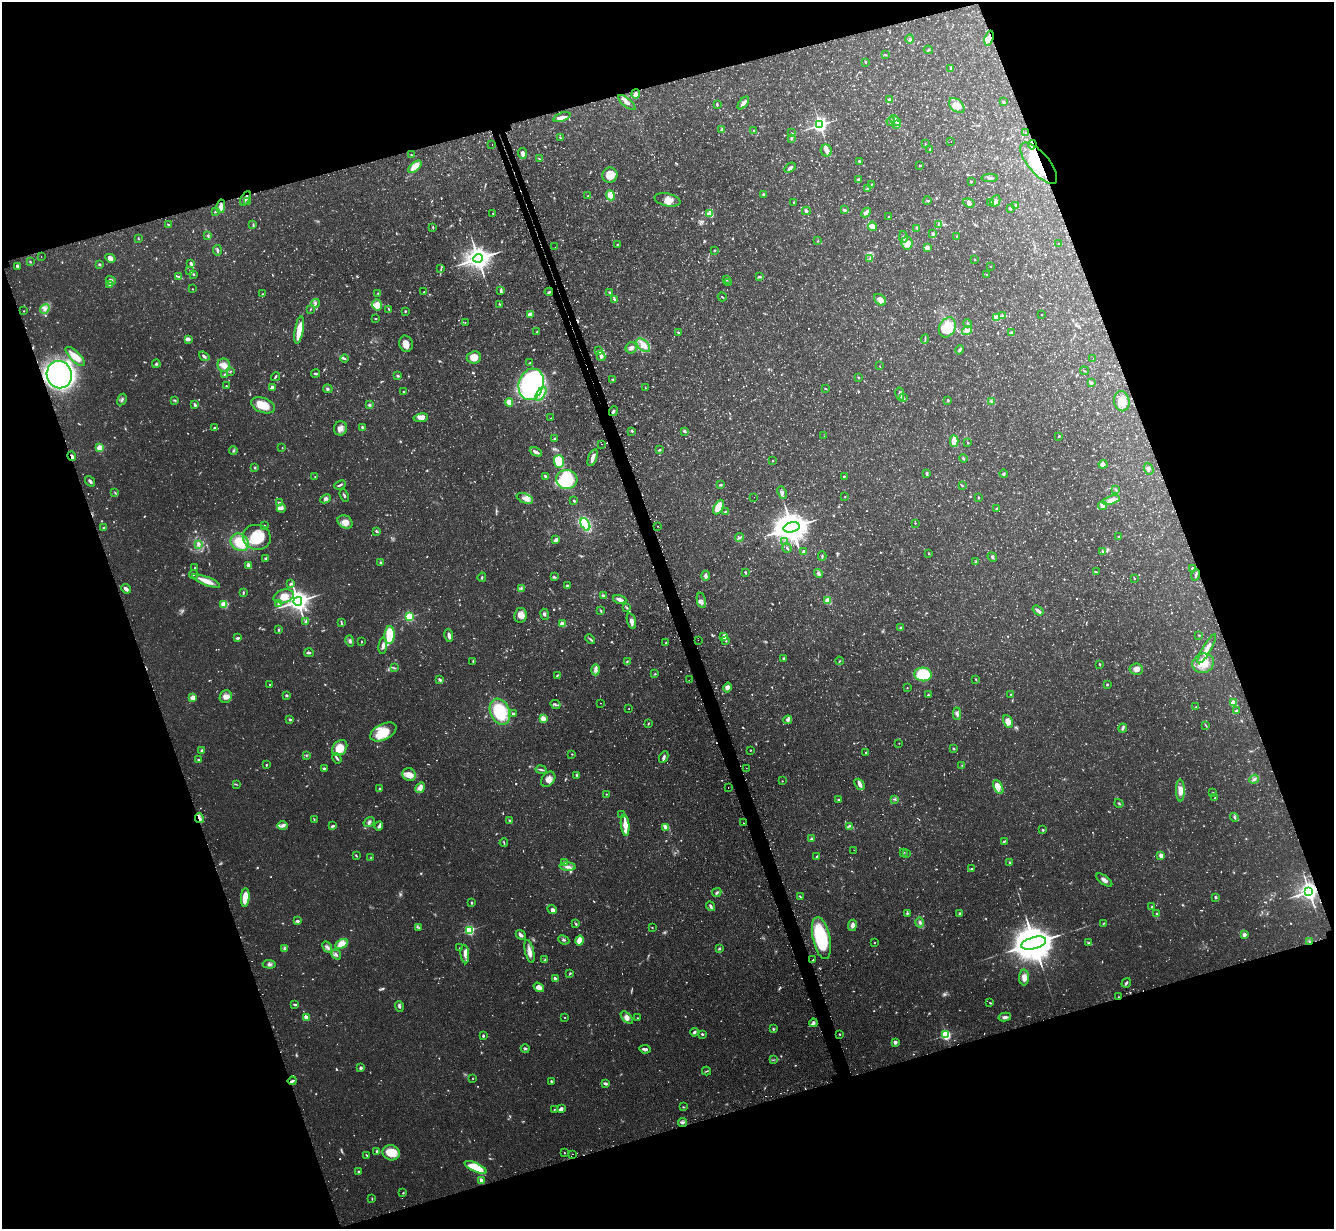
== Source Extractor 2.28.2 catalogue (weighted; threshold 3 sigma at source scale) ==
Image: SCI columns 38-5362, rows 173-5080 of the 5400 x 5380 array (HDU 1 of 3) = the unmasked area's bounding box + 8 px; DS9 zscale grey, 4 x 4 block average (1 PNG px = mean of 4 x 4 image px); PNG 1336 x 1231 px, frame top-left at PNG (2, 2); each listed source drawn as its Kron ellipse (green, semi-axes under 4 px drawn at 4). Shown black and unused: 38% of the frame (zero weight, under 2 of 3 exposures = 4% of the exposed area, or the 3 px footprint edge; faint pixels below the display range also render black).
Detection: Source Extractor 2.28.2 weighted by HDU 2 'WHT'. Background 0.0818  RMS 0.0055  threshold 0.025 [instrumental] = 3 sigma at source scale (4.5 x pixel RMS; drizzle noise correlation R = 1.50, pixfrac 1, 0.05/0.05 arcsec/px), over >= 5 px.
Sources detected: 1682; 168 too faint to see at this stretch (4 x 4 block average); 4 inside a brighter object's white glare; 61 cosmic-ray / hot-pixel residue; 1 long thin detection or spike segment (spike, bleed or trail) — neither listed nor drawn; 20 coinciding with a brighter row at this scale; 56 inside a brighter listed object's ellipse — not listed separately; of the other 1372, all 500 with FLUX_AUTO >= 2.12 (the completeness limit of this list) listed and drawn (872 fainter detections not listed), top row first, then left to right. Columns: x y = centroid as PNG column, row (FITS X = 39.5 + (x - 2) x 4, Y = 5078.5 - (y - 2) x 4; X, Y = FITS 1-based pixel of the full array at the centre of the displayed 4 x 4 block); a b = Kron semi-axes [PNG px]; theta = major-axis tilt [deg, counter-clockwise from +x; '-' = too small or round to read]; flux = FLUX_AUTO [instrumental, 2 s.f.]
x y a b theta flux
989 38 7 4 70 28
910 39 4 3 - 5.7
928 50 4 2 - 4
885 55 3 2 - 2.8
866 62 2 2 - 3.3
951 69 3 2 - 7
636 94 5 4 - 10
889 100 4 2 - 7.2
627 102 11 4 -39 17
1003 102 4 3 - 5.4
743 103 7 3 50 15
717 105 3 2 - 4.6
957 105 9 6 -42 30
562 117 9 3 19 21
891 121 4 2 - 8.4
895 121 7 3 -39 10
820 125 3 3 - 1400
896 125 3 2 - 2.8
722 129 2 2 - 6.2
754 131 2 2 - 4.9
791 133 3 2 - 2.7
1025 133 2 2 - 2.6
560 138 4 2 - 3.1
791 138 3 3 - 5.1
951 141 2 2 - 2.6
925 144 2 2 - 2.2
492 145 2 2 - 4
1032 145 5 2 - 6.5
930 149 2 2 - 3.5
826 150 6 5 - 15
522 153 5 3 - 13
411 155 2 2 - 2.2
539 159 4 2 - 2.9
859 161 2 2 - 3.7
1039 163 25 10 -49 140
919 165 2 2 - 2.2
415 167 8 3 40 49
790 168 6 3 36 11
610 175 8 7 - 52
990 178 8 3 1 9.3
859 179 4 3 - 7.3
971 182 3 2 - 3
871 184 3 2 - 2.5
868 189 4 3 - 8.2
763 194 2 2 - 4.2
610 195 5 4 - 34
588 196 2 2 - 2.1
245 198 8 3 60 12
668 200 13 6 -12 26
248 201 3 2 - 5.2
927 201 4 2 - 3.9
995 201 6 5 - 11
990 202 3 2 - 3.3
794 203 3 2 - 3.3
969 203 6 4 -19 9.8
221 206 7 3 79 23
1016 206 3 3 - 7.5
1010 208 2 2 - 7.5
844 210 4 2 - 6.2
806 211 4 3 - 5.7
215 212 2 2 - 4.5
866 212 5 3 - 17
493 213 2 2 - 2.2
710 214 2 2 - 150
889 217 3 2 - 3.5
168 224 3 2 - 3.4
253 224 4 2 - 3.8
939 224 3 2 - 2.9
872 226 5 4 - 25
433 228 4 2 - 2.8
917 228 3 2 - 2.8
933 233 3 3 - 7.4
208 235 3 2 - 6.1
903 237 6 2 -78 7.9
957 237 3 2 - 7.3
139 239 3 2 - 2.7
818 241 2 2 - 2.6
907 243 6 6 - 23
617 244 2 2 - 2.8
1059 244 3 2 - 2.4
555 247 2 2 - 2.9
927 248 2 2 - 92
217 250 5 2 - 7.3
714 250 2 2 - 3.4
41 257 2 2 - 3.9
110 258 5 4 - 19
478 258 5 4 - 4100
870 259 3 2 - 2.8
974 260 3 2 - 3.1
30 262 3 2 - 2.8
100 264 3 2 - 4.2
191 264 4 2 - 9.9
991 266 2 2 - 3.3
17 267 4 3 - 6.9
441 269 3 2 - 2.3
190 271 3 2 - 2.9
193 274 3 2 - 3.5
987 274 3 3 - 3.1
179 276 3 2 - 3.1
760 277 3 2 - 3.4
727 279 2 2 - 2.5
111 281 5 4 - 12
728 282 2 2 - 2.2
110 285 3 3 - 11
193 289 2 2 - 2.2
501 290 4 3 - 4.9
424 292 2 2 - 2.2
549 292 4 2 - 5.4
610 292 4 2 - 4.3
378 293 2 2 - 2.2
262 294 2 2 - 2.1
722 297 4 2 - 3
615 300 2 2 - 5.7
880 300 7 5 -42 20
316 303 4 2 - 4.8
500 304 3 2 - 3.4
377 305 5 4 - 49
45 309 5 4 - 13
310 309 2 2 - 2.5
389 309 4 2 - 2.9
24 311 2 2 - 2.2
405 311 2 2 - 3.4
530 314 4 3 - 27
1002 315 3 2 - 3.1
1042 315 2 2 - 2.5
997 318 2 2 - 110
375 319 2 2 - 3.3
465 322 2 2 - 2.6
968 323 5 3 - 5.5
947 327 10 8 61 100
299 330 14 4 80 57
967 331 5 3 - 21
537 332 3 2 - 3.6
678 333 4 2 - 2.8
1011 333 3 2 - 11
188 339 4 3 - 12
925 339 5 2 - 4.1
406 344 8 6 -76 20
643 345 8 5 -45 31
631 348 6 5 - 15
960 350 5 2 - 7.7
598 351 3 2 - 11
75 356 12 5 -45 50
204 356 6 3 -36 7.3
601 356 5 4 - 13
474 357 7 6 - 42
344 359 4 2 - 4.8
1093 359 2 2 - 2.7
530 363 2 2 - 3.6
156 364 4 2 - 4.1
224 365 7 6 - 25
880 366 2 2 - 2.7
230 371 3 2 - 2.2
1084 371 4 2 - 2.3
316 373 4 2 - 5.7
59 375 14 12 -71 880
224 375 2 2 - 2.7
398 376 3 3 - 4.2
275 377 5 2 - 4
858 378 2 2 - 2.5
613 379 2 2 - 4.8
1091 383 4 3 - 6.2
531 384 16 12 73 900
226 386 2 2 - 6.8
272 388 3 3 - 12
645 388 3 2 - 2.1
826 388 3 2 - 3
328 389 4 2 - 4.3
403 392 3 2 - 2.6
541 394 8 4 58 20
900 394 7 2 -80 11
903 397 2 2 - 3.1
122 399 6 2 61 5.8
175 400 3 2 - 3.4
948 400 2 2 - 17
991 401 4 2 - 4.6
1122 401 10 7 -78 47
509 402 4 3 - 39
195 404 4 2 - 6.5
263 405 12 7 -20 68
369 405 3 2 - 6.4
613 411 5 2 - 7.9
421 418 7 4 9 24
551 418 2 2 - 2.3
362 427 4 2 - 6.6
214 428 3 2 - 4.2
340 428 7 6 - 21
632 431 3 2 - 2.9
685 431 4 2 - 5.2
824 436 2 2 - 2.7
1058 436 3 2 - 2.9
554 438 3 2 - 3.5
954 441 6 2 -87 60
968 443 2 2 - 2.9
602 444 2 2 - 9
100 448 2 2 - 160
282 448 2 2 - 2.2
233 450 4 3 - 4.7
659 450 3 2 - 4.4
536 452 6 2 -26 15
72 456 5 2 - 14
593 458 9 3 71 21
963 458 4 2 - 5
773 460 2 2 - 5.7
559 462 6 5 - 92
1103 464 4 3 - 11
255 467 3 2 - 3.8
1149 469 6 4 -67 11
927 474 3 2 - 7.3
1004 474 4 3 - 5.3
315 476 2 2 - 2.1
545 476 2 2 - 18
844 476 2 2 - 3.1
567 479 10 9 - 180
90 481 6 3 -52 7.7
340 485 6 2 23 6.5
721 485 3 2 - 3.4
962 485 3 2 - 2.3
1116 489 3 2 - 5.9
782 492 6 4 -68 9.9
115 493 4 2 - 2.6
344 495 6 2 -69 5.4
754 497 2 2 - 3.9
845 497 2 2 - 2.8
978 497 3 2 - 3
525 498 8 4 -19 22
326 499 5 3 - 7.9
1111 500 9 4 19 23
574 501 3 2 - 4
279 503 4 2 - 5.9
1103 506 4 3 - 10
718 507 8 4 61 59
281 508 5 3 - 11
996 509 3 2 - 6.4
725 512 3 3 - 4
345 522 8 6 -30 31
915 523 2 2 - 2.1
585 524 7 4 -62 190
264 525 2 2 - 2.2
658 526 2 2 - 3
104 527 3 2 - 3.8
792 527 8 5 15 9100
377 531 3 2 - 5.9
257 537 14 12 -12 120
740 537 4 2 - 6.6
1119 537 3 2 - 3.9
556 540 4 2 - 15
240 542 10 8 -41 89
784 542 2 2 - 2.5
198 544 4 3 - 6.3
787 548 5 2 - 4.8
804 552 3 2 - 13
1102 552 4 2 - 4.2
928 553 2 2 - 3.2
822 556 5 2 - 4.5
992 557 5 2 - 7.2
266 558 3 3 - 5.8
380 562 2 2 - 2.9
976 562 3 2 - 3.9
248 565 3 2 - 13
195 568 3 2 - 3.2
1193 568 3 2 - 6.1
745 572 3 2 - 3.8
1096 572 3 2 - 2.4
818 573 4 3 - 7.3
193 574 4 2 - 3.6
1196 575 6 2 74 8.4
706 576 5 3 - 9.7
482 577 4 2 - 3.9
554 577 3 3 - 5
1134 578 3 2 - 2.3
206 581 15 3 -21 42
290 584 2 2 - 11
567 586 3 3 - 4.8
521 588 4 2 - 5.4
126 589 5 2 - 14
243 593 3 2 - 3.4
284 596 10 6 16 40
603 596 3 2 - 8.3
620 599 7 2 -17 20
701 600 8 4 -79 14
828 600 3 3 - 30
298 601 4 3 - 3000
224 604 2 2 - 220
278 604 4 2 - 3.5
627 608 3 2 - 4
1038 610 6 3 -37 11
601 611 3 2 - 3.5
544 614 5 3 - 6.2
520 615 7 6 - 25
409 617 2 2 - 370
305 621 3 2 - 3.6
631 621 8 3 -73 14
341 623 4 2 - 3.3
562 624 2 2 - 88
901 628 3 2 - 7.3
278 630 3 2 - 4.4
390 635 9 5 86 110
1198 635 3 2 - 2.5
449 636 6 2 -81 14
723 637 4 3 - 7.2
238 638 3 2 - 5.9
590 639 5 2 - 5.1
698 640 2 2 - 2.4
350 641 6 3 -74 7.5
726 641 3 2 - 2.7
361 642 3 2 - 2.2
666 643 3 2 - 3
383 646 8 4 84 13
1207 649 17 3 59 37
309 653 5 2 - 6.3
784 659 4 2 - 3.5
473 661 3 2 - 3
627 661 3 2 - 4.1
839 661 4 2 - 2.4
1203 663 11 9 25 61
1100 664 4 2 - 3.1
394 668 2 2 - 2.8
1136 669 7 5 -10 21
596 670 5 4 - 13
655 674 3 2 - 2.7
923 674 8 7 - 220
557 675 3 2 - 2.9
976 679 3 2 - 3.5
440 680 3 2 - 8
689 680 2 2 - 2.4
269 684 2 2 - 2.3
1107 684 2 2 - 5.4
727 688 5 4 - 17
907 688 2 2 - 3
1011 694 4 2 - 2.7
286 695 3 2 - 5
928 695 2 2 - 11
226 696 6 5 - 22
193 698 3 3 - 19
600 703 2 2 - 2.8
1233 703 2 2 - 110
555 705 5 2 - 5.8
1196 707 4 2 - 4.2
629 709 2 2 - 2.3
1236 710 3 2 - 4.1
500 712 13 9 -68 190
513 714 2 2 - 7.4
957 714 6 3 -87 11
543 718 2 2 - 130
290 719 3 2 - 6.3
788 720 4 2 - 8.8
1008 722 7 4 -63 25
648 724 3 2 - 3.3
1206 725 3 2 - 3
1123 728 5 2 - 5.5
383 732 14 8 26 99
899 743 2 2 - 2.8
340 748 9 6 47 55
954 749 3 2 - 4.3
750 750 2 2 - 3.5
202 751 4 3 - 11
866 753 2 2 - 3
572 754 2 2 - 2.3
306 756 2 2 - 2.1
664 757 6 3 63 9.8
337 758 5 2 - 6.2
199 760 3 2 - 6.4
266 765 2 2 - 3.9
962 765 3 2 - 2.2
324 768 3 2 - 7.1
746 768 2 2 - 2.3
541 770 6 2 -10 5.3
409 775 7 6 - 34
577 775 3 3 - 5
548 779 8 6 52 23
1254 779 5 3 - 8.3
782 781 2 2 - 2.5
236 784 4 2 - 2.3
859 784 6 4 -49 13
998 787 7 4 -62 16
420 788 5 4 - 22
728 788 2 2 - 11
380 789 3 2 - 2.9
1180 791 11 4 -89 28
1213 793 2 2 - 2.1
606 794 2 2 - 2.1
1215 798 2 2 - 7.5
894 799 3 2 - 2.8
839 800 3 2 - 3.8
1119 803 4 2 - 3.4
621 815 4 2 - 2.1
1234 817 4 2 - 4.7
199 818 5 2 - 8.5
314 820 3 2 - 2.4
509 820 2 2 - 5.6
369 822 6 3 34 9.1
743 823 2 2 - 2.8
625 825 10 3 -84 52
282 826 5 4 - 11
332 826 3 2 - 7.3
379 826 5 2 - 9.3
850 826 3 2 - 3.2
666 827 4 3 - 11
1043 830 2 2 - 13
812 839 2 2 - 32
1004 841 3 2 - 4
504 843 4 2 - 3.1
854 850 2 2 - 3.4
903 852 3 2 - 2.2
906 853 3 2 - 3
1161 855 2 2 - 63
356 856 3 2 - 4.1
371 857 2 2 - 2.3
817 857 4 2 - 7
564 862 2 2 - 25
1010 862 2 2 - 3.6
568 867 8 3 -5 15
971 869 3 2 - 4.9
1104 880 9 3 -36 14
1309 891 3 3 - 2300
717 892 5 2 - 6.5
801 897 4 2 - 3.3
1215 897 3 2 - 5.3
245 898 9 4 85 66
471 903 3 2 - 3.5
711 906 5 3 - 5.9
1152 907 3 2 - 3.3
552 909 5 3 - 8.4
907 913 3 2 - 3
960 914 4 3 - 4.8
1157 914 3 2 - 4.5
297 921 3 2 - 8.8
920 922 5 3 - 8.6
576 924 2 2 - 4.5
1103 924 3 2 - 2.8
852 925 5 4 - 14
652 927 2 2 - 2.1
419 928 3 2 - 2.9
469 930 2 2 - 440
1244 934 2 2 - 52
521 935 5 2 - 13
821 938 21 8 -78 250
564 940 5 2 - 4.8
580 941 5 4 - 33
1310 942 3 2 - 3.3
875 943 2 2 - 4.2
1034 943 13 6 15 17000
1089 943 4 3 - 4.8
342 944 6 4 29 36
327 947 6 2 -61 8.4
460 948 2 2 - 3.3
285 949 3 2 - 3.3
719 949 3 2 - 4.8
530 951 12 4 -78 22
336 954 5 2 - 7.1
465 954 9 4 -85 14
545 960 3 2 - 3.4
813 960 2 2 - 2.7
269 964 6 3 -3 9.2
570 973 3 2 - 3.5
1024 978 8 5 -89 22
555 979 4 2 - 12
1126 983 5 2 - 6.8
539 987 6 4 -35 20
1118 997 2 2 - 3.8
990 1003 3 2 - 2.4
295 1004 4 2 - 4.9
399 1006 5 2 - 7.4
306 1017 2 2 - 54
565 1017 2 2 - 2.4
627 1017 8 4 -45 14
1005 1017 6 4 13 11
637 1018 2 2 - 3.1
813 1023 4 3 - 8.5
773 1029 4 2 - 4
694 1032 4 3 - 6.4
702 1034 2 2 - 6.7
840 1034 3 2 - 3.1
946 1035 2 2 - 490
483 1036 3 2 - 5.5
895 1042 2 2 - 38
525 1049 5 2 - 4.3
645 1049 6 3 -9 11
773 1060 3 2 - 2.4
361 1068 2 2 - 28
706 1071 4 2 - 3.4
473 1078 2 2 - 2.2
292 1081 4 2 - 8.4
551 1081 2 2 - 13
605 1084 4 2 - 9.1
683 1107 3 2 - 2.2
561 1109 3 2 - 14
554 1110 2 2 - 2.3
683 1123 4 2 - 5.8
377 1151 3 2 - 7.9
391 1153 8 7 - 63
564 1153 2 2 - 2.5
573 1154 2 2 - 2.9
367 1156 3 2 - 2.4
476 1167 12 4 -25 96
359 1172 3 2 - 4.3
482 1180 3 3 - 15
403 1193 2 2 - 2.8
372 1199 3 2 - 2.7
Overlapping masked pixels (flux is a lower limit): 11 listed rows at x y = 989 38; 1032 145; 1039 163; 245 198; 549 292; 72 456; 199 818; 1309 891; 1310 942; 1118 997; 292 1081
Diffuse or blended objects may show on this block-average render without a row.